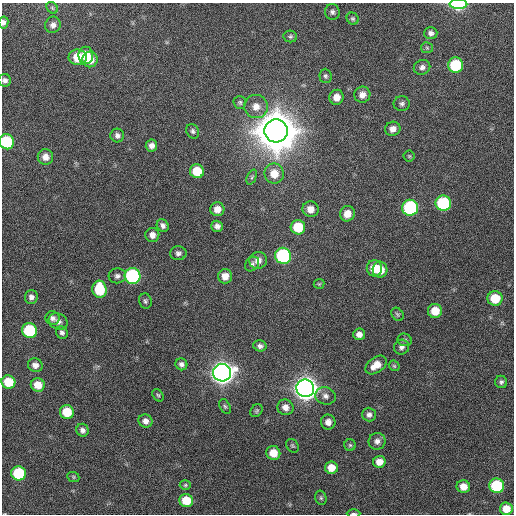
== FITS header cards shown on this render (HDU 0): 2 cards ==
NAXIS1  =                  512 / Axis length
NAXIS2  =                  512 / Axis length

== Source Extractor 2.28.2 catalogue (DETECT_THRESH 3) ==
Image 512 x 512 px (HDU 0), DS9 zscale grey, 1 PNG px = 1 image px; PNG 516 x 516 px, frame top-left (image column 1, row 512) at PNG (2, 3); each listed source drawn as its Kron ellipse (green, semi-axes under 4 px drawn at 4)
Background 387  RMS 9.8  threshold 29.3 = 3 sigma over >= 5 px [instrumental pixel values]
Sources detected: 99; all 99 listed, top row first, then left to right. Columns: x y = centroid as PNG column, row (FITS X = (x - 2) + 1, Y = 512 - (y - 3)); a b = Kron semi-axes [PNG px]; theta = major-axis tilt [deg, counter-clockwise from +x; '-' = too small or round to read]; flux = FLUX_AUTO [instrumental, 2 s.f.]
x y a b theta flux
458 4 9 5 0 6.2e+04
52 8 6 5 - 1.1e+03
332 12 8 7 - 2.2e+03
353 19 6 5 - 1.3e+03
3 22 6 5 - 2.2e+03
53 25 8 7 - 3.1e+03
431 33 7 6 - 2.4e+03
290 36 7 5 -9 1.4e+03
427 48 6 5 - 1.0e+03
86 55 9 7 89 1.1e+04
78 57 9 7 -7 1.6e+04
90 59 8 7 - 9.7e+03
456 65 7 7 - 4.1e+04
422 67 8 7 - 2.6e+03
325 76 7 6 - 1.5e+03
5 80 6 6 - 2.2e+03
362 95 8 8 - 4.7e+03
337 97 7 7 - 6.4e+03
240 102 6 6 - 1.4e+03
402 104 8 7 - 2.0e+03
256 107 12 11 - 7.1e+03
393 129 8 7 - 4.1e+03
193 131 7 6 - 1.7e+03
276 131 11 11 - 3.5e+06
117 135 7 6 - 2.4e+03
7 142 7 7 - 4.3e+04
151 145 6 6 - 3.0e+03
409 156 5 5 - 9.1e+02
45 157 8 7 - 5.1e+03
197 171 7 7 - 1.6e+04
274 174 10 9 - 1.0e+04
252 177 8 4 66 1.2e+03
443 203 8 7 - 5.9e+04
410 208 8 8 - 8.4e+04
217 209 7 7 - 5.8e+03
311 209 8 7 - 5.7e+03
347 214 8 7 - 6.8e+03
163 226 6 5 - 2.4e+03
217 226 6 5 - 2.8e+03
298 227 7 7 - 2.1e+04
152 235 7 7 - 4.1e+03
178 253 8 7 - 2.2e+03
283 256 8 8 - 8.9e+04
258 260 9 8 - 4.8e+03
252 264 8 6 47 1.7e+03
374 268 8 7 - 1.1e+04
380 270 8 7 - 1.1e+04
117 276 8 7 - 2.4e+03
133 276 8 8 - 9.2e+04
225 276 7 7 - 6.4e+03
319 284 5 5 - 8.3e+02
99 289 8 7 - 2.9e+04
31 297 7 6 - 2.6e+03
495 298 7 7 - 1.8e+04
145 301 8 6 -76 1.5e+03
435 311 7 7 - 1.1e+04
397 314 7 5 -52 1.2e+03
52 318 7 7 - 2.3e+03
58 321 10 8 -30 2.9e+03
30 330 7 7 - 4.8e+04
62 333 6 5 - 1.9e+03
359 334 6 6 - 3.5e+03
405 340 7 6 - 1.6e+03
260 346 7 5 -14 2.1e+03
401 347 7 7 - 2.5e+03
181 364 6 6 - 2.1e+03
35 365 7 6 - 3.6e+03
376 365 12 7 36 8.2e+03
394 366 6 4 -44 1.0e+03
222 373 9 8 - 7.1e+05
8 382 7 6 - 1.5e+04
501 382 6 6 - 1.7e+03
38 385 7 6 - 9.2e+03
305 388 9 8 - 8.2e+05
158 395 7 5 -54 1.0e+03
325 396 10 8 -16 3.4e+03
225 406 8 5 -62 1.3e+03
285 407 8 7 - 4.5e+03
257 411 7 5 53 1.1e+03
67 412 7 7 - 1.8e+04
369 415 7 7 - 2.4e+03
145 421 7 6 - 3.4e+03
328 422 7 7 - 4.5e+03
82 430 6 6 - 2.6e+03
377 441 8 8 - 3.2e+03
350 445 6 5 - 1.2e+03
292 446 7 5 -52 1.1e+03
273 453 7 7 - 1.0e+04
379 462 6 6 - 6.3e+03
331 468 6 6 - 8.3e+03
19 473 7 7 - 3.8e+04
73 477 6 4 -22 8.7e+02
185 485 5 4 - 9.9e+02
497 486 7 7 - 4.6e+04
463 487 7 6 - 6.6e+03
321 498 7 5 -75 1.3e+03
186 500 7 6 - 1.5e+04
506 509 6 6 - 1.0e+04
354 514 7 2 0 1.1e+03
At the frame edge (FLAGS 8, measured only in part): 5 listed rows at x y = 458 4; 3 22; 5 80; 7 142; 354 514